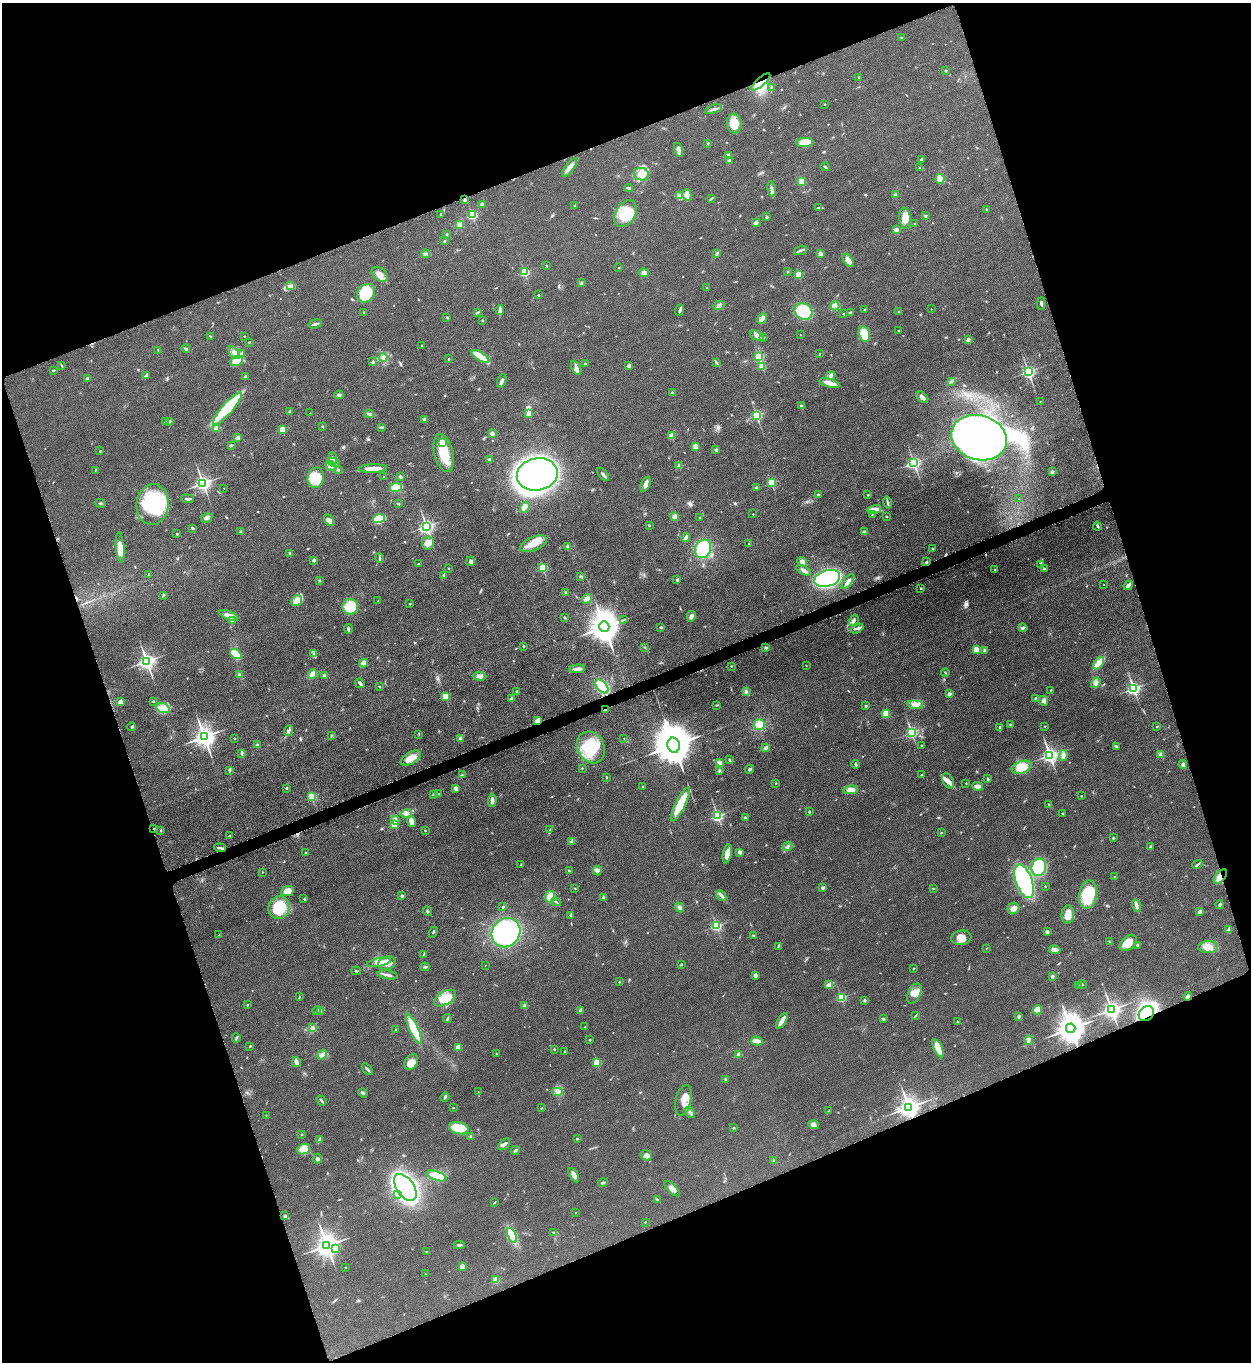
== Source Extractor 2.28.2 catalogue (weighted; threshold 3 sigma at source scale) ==
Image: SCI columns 166-5159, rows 20-5458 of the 5451 x 5466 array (HDU 1 of 3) = the unmasked area's bounding box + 8 px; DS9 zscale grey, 4 x 4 block average (1 PNG px = mean of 4 x 4 image px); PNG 1253 x 1364 px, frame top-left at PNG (2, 3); each listed source drawn as its Kron ellipse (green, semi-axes under 4 px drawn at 4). Shown black and unused: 40% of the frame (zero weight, under 3 of 6 exposures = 2% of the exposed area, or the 3 px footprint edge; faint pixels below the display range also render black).
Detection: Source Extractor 2.28.2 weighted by HDU 2 'WHT'. Background 0.0872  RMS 0.0097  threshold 0.0396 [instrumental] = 3 sigma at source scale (4.09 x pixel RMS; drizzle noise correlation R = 1.36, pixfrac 0.8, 0.05/0.05 arcsec/px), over >= 5 px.
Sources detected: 699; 4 too faint to see at this stretch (4 x 4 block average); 5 inside a brighter object's white glare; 4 cosmic-ray / hot-pixel residue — neither listed nor drawn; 6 coinciding with a brighter row at this scale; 33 inside a brighter listed object's ellipse — not listed separately; of the other 647, all 500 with FLUX_AUTO >= 2.45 (the completeness limit of this list) listed and drawn (147 fainter detections not listed), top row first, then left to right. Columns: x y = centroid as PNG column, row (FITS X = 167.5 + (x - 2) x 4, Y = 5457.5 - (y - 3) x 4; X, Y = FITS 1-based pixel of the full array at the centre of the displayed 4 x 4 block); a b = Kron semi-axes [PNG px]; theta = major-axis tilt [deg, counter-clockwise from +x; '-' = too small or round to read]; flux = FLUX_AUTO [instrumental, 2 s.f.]
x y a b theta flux
901 37 3 2 - 5.1
946 71 2 2 - 19
859 77 3 2 - 4.3
761 82 12 4 42 60
772 87 2 2 - 3.3
825 104 2 2 - 7.4
713 109 9 2 19 14
734 123 10 7 -86 92
708 143 2 2 - 4.5
805 143 8 4 1 75
679 150 7 4 -77 20
728 156 2 2 - 99
921 159 3 2 - 6.9
729 160 3 3 - 6.6
570 167 11 4 54 33
825 167 4 2 - 6
920 168 2 2 - 22
642 174 7 6 - 77
940 179 5 4 - 140
801 181 2 2 - 290
629 188 4 2 - 8.4
771 189 8 3 -80 20
896 194 3 2 - 8.8
687 195 6 4 -78 28
680 196 3 3 - 12
711 198 3 2 - 4.2
465 200 2 2 - 9.9
482 204 3 3 - 13
575 206 2 2 - 3.9
819 207 3 2 - 4.6
986 209 3 2 - 2.9
441 214 2 2 - 4.4
625 214 14 10 58 130
472 215 2 2 - 500
925 216 4 2 - 5.6
767 217 3 2 - 5.1
905 218 10 6 -82 59
756 223 4 3 - 22
915 224 2 2 - 12
459 225 3 3 - 22
896 230 2 2 - 110
447 234 2 2 - 3.8
444 241 2 2 - 5.4
800 250 7 2 17 11
717 253 4 2 - 7.3
426 254 4 3 - 11
820 254 3 3 - 16
848 260 8 4 -55 41
547 266 2 2 - 6.3
619 267 2 2 - 2.6
524 272 2 2 - 490
788 272 2 2 - 3.6
644 273 5 4 - 19
380 274 9 6 -38 38
799 274 2 2 - 190
581 283 3 2 - 7.5
290 285 4 2 - 8.3
707 288 2 2 - 3.8
366 293 10 8 49 150
538 295 2 2 - 4.5
1041 304 6 2 89 9.4
719 306 6 3 25 16
835 306 4 4 - 55
931 309 2 2 - 2.6
500 310 5 4 - 14
680 310 6 2 70 14
865 310 2 2 - 18
804 311 9 8 - 230
364 312 2 2 - 3.5
477 312 3 2 - 5.2
899 312 2 2 - 5.6
850 313 2 2 - 31
843 314 2 2 - 11
447 317 3 2 - 5
762 318 5 4 - 19
482 320 2 2 - 14
315 324 7 2 18 12
898 331 2 2 - 3.2
864 334 8 5 -75 120
800 335 2 2 - 3.5
210 336 2 2 - 2.5
244 336 2 2 - 6.3
757 336 7 3 -26 19
764 338 3 2 - 4
968 339 2 2 - 63
249 342 3 2 - 3.3
422 346 2 2 - 14
186 349 4 2 - 8
158 350 3 2 - 5.9
234 353 7 4 -53 27
242 354 2 2 - 42
819 354 3 2 - 3.2
480 356 10 4 -33 110
759 356 2 2 - 440
383 357 4 3 - 14
448 359 2 2 - 3.1
236 361 6 5 - 60
372 362 3 2 - 6.3
585 363 2 2 - 3.7
716 363 3 2 - 6
62 365 3 2 - 3.2
629 366 2 2 - 50
762 366 2 2 - 170
576 368 8 4 -63 24
53 370 3 2 - 4.1
1028 371 2 2 - 1300
146 375 3 3 - 7
245 376 3 2 - 7.7
831 376 4 3 - 13
88 379 3 2 - 17
502 381 7 3 73 16
951 381 3 2 - 6.1
829 383 10 3 -16 67
672 393 2 2 - 51
339 395 4 3 - 12
922 397 7 4 -38 21
1040 401 2 2 - 2.7
802 406 4 2 - 5.1
227 409 21 5 49 230
290 411 2 2 - 21
310 413 2 2 - 3.4
369 414 4 2 - 8.8
529 414 2 2 - 130
756 415 2 2 - 740
424 419 2 2 - 33
169 421 3 3 - 12
165 422 2 2 - 6.4
322 426 2 2 - 4.4
381 427 4 2 - 6.8
217 428 2 2 - 190
282 429 2 2 - 240
492 433 2 2 - 71
671 436 2 2 - 160
238 438 2 2 - 78
979 438 28 22 -17 3900
442 442 2 2 - 200
231 446 2 2 - 3.7
695 446 2 2 - 140
716 450 2 2 - 40
100 451 2 2 - 12
444 453 19 9 -76 140
333 458 6 3 -80 20
489 459 3 2 - 5.2
334 462 6 3 -27 21
914 463 3 2 - 1100
331 466 6 4 -36 26
679 466 2 2 - 86
373 469 14 3 2 68
95 470 2 2 - 3.6
338 470 3 2 - 5.5
1052 472 2 2 - 45
537 474 20 16 12 2000
603 474 8 2 -52 14
384 476 2 2 - 3.3
400 477 4 2 - 5.5
316 478 10 8 77 160
203 483 2 2 - 2000
771 483 2 2 - 380
645 484 8 4 68 25
396 487 6 3 9 150
224 488 2 2 - 3.1
756 488 2 2 - 43
818 494 2 2 - 19
868 495 2 2 - 3.2
187 499 6 2 -6 12
1019 499 2 2 - 2.9
888 502 6 2 -77 8.4
100 503 5 2 - 4.5
152 504 20 16 82 390
398 504 3 2 - 10
525 507 5 4 - 51
874 509 7 4 16 23
753 514 2 2 - 3.7
872 515 2 2 - 3.5
675 516 2 2 - 130
886 516 2 2 - 4.1
207 518 6 4 30 15
700 518 2 2 - 7.7
379 519 6 4 16 76
329 520 6 4 -63 21
649 525 3 2 - 4.4
426 526 2 2 - 1900
1097 526 4 2 - 8.8
193 528 4 2 - 6.6
241 532 3 3 - 5.2
864 532 4 3 - 17
177 534 2 2 - 8.4
686 538 4 2 - 19
428 543 6 6 - 31
534 544 14 7 23 67
749 544 3 2 - 2.8
568 546 2 2 - 49
120 547 15 4 -85 61
703 549 9 8 - 210
932 549 2 2 - 3.7
290 554 3 2 - 3.8
379 558 5 2 - 7.5
314 560 2 2 - 45
471 561 5 4 - 14
802 562 5 4 - 22
926 562 3 2 - 5.7
419 564 4 2 - 6.6
1041 564 2 2 - 3.1
448 568 2 2 - 2.6
543 568 2 2 - 350
1044 569 3 2 - 7
804 570 8 3 -29 18
995 570 2 2 - 4.1
149 574 2 2 - 11
444 575 3 3 - 7.5
581 576 3 2 - 3.8
827 578 13 8 17 800
677 580 2 2 - 4.3
319 581 2 2 - 5.6
848 581 9 4 53 21
1104 584 2 2 - 2.5
1128 585 5 3 - 16
921 588 2 2 - 14
565 592 3 2 - 4.8
163 595 4 2 - 4.5
587 599 5 4 - 27
297 600 6 5 - 38
378 601 2 2 - 3.5
410 604 2 2 - 3.7
350 607 8 7 - 120
229 615 10 4 -21 34
691 616 5 3 - 20
565 617 3 2 - 5.2
233 620 3 3 - 14
623 620 3 2 - 3.8
854 620 6 3 57 14
604 627 5 5 - 11000
661 627 2 2 - 23
1023 628 4 3 - 8.4
348 629 5 2 - 11
857 629 6 3 29 14
524 646 2 2 - 6
645 647 2 2 - 2.9
766 648 3 2 - 5.3
976 650 2 2 - 160
985 650 4 3 - 9.1
236 654 6 3 -35 170
314 654 4 2 - 5.1
147 661 3 3 - 2500
364 663 4 3 - 36
1099 663 7 4 51 45
731 666 2 2 - 3.2
806 666 2 2 - 4.2
577 669 8 3 5 31
945 673 4 2 - 3.9
312 674 5 3 - 45
239 675 3 3 - 10
324 675 3 3 - 9.9
480 676 6 3 -4 18
360 683 5 2 - 13
1096 683 5 4 - 17
379 686 3 2 - 4.4
602 686 8 4 -47 240
1133 689 3 2 - 1300
1051 690 3 2 - 2.9
746 691 4 3 - 8.4
517 692 3 3 - 7.4
949 694 2 2 - 55
445 696 2 2 - 250
1035 698 4 2 - 5.2
511 699 3 3 - 18
153 701 2 2 - 7.3
1044 701 5 3 - 19
121 702 2 2 - 110
716 705 4 2 - 4.5
915 705 7 4 -7 25
866 706 3 2 - 4.8
163 708 7 4 -18 49
605 709 2 2 - 78
886 714 4 3 - 60
537 720 4 3 - 27
759 725 5 5 - 57
1011 725 3 2 - 3.3
1045 726 2 2 - 2.6
1157 726 2 2 - 3.5
132 727 4 2 - 6.8
1000 727 3 2 - 6.9
288 731 5 2 - 11
911 732 2 2 - 960
419 734 2 2 - 2.5
332 735 3 2 - 4.3
204 737 3 3 - 4000
234 738 2 2 - 3.6
460 738 2 2 - 52
624 738 2 2 - 2.7
258 744 3 2 - 3.7
674 745 7 6 - 22000
921 746 2 2 - 3.9
1116 746 3 2 - 10
591 747 16 13 -62 250
766 748 4 2 - 18
242 753 2 2 - 3.4
1160 754 4 2 - 6.5
1050 755 3 2 - 2100
1063 756 5 3 - 28
411 758 11 6 30 58
729 760 4 2 - 6.9
720 763 3 3 - 26
856 764 4 2 - 6
1183 765 4 3 - 9.8
1022 767 10 6 20 96
582 768 2 2 - 4.8
749 769 5 3 - 8
229 770 3 2 - 10
719 771 3 2 - 5.6
462 775 3 2 - 5
921 775 3 2 - 3.8
606 777 3 2 - 3.6
988 779 3 2 - 5.7
948 781 8 5 -62 29
776 783 2 2 - 5.8
966 783 2 2 - 3.1
643 786 2 2 - 6
978 786 5 4 - 27
287 788 2 2 - 21
456 788 3 3 - 25
851 790 7 4 8 43
438 794 2 2 - 5.1
434 795 2 2 - 3.6
312 796 2 2 - 490
1081 796 2 2 - 7.2
492 800 7 3 87 21
680 804 18 5 64 160
1049 804 3 2 - 4.4
809 812 2 2 - 20
407 813 5 2 - 13
1062 813 2 2 - 5.9
717 816 2 2 - 900
745 818 3 2 - 9
395 820 4 3 - 29
411 821 5 3 - 30
394 825 2 2 - 260
154 829 2 2 - 7.1
161 830 3 2 - 4.6
550 830 4 3 - 8.8
425 831 3 2 - 3.3
941 833 3 2 - 3.2
230 835 3 2 - 4.4
1113 838 2 2 - 17
572 842 4 3 - 8.9
787 847 5 2 - 11
1150 847 3 2 - 5
220 848 6 2 -8 11
740 852 2 2 - 85
306 853 2 2 - 2.9
727 854 10 4 78 47
521 864 3 2 - 3.2
1197 864 5 2 - 7.6
1039 867 9 7 76 290
569 871 3 2 - 4.8
597 871 5 4 - 17
262 872 2 2 - 2.6
1115 876 3 3 - 5.6
1220 877 8 4 49 42
1024 881 17 8 -70 680
1045 886 2 2 - 9.7
823 888 2 2 - 51
575 889 2 2 - 2.9
933 889 2 2 - 2.5
287 891 6 5 - 54
1088 895 14 8 81 190
402 896 2 2 - 11
721 896 6 2 -47 11
550 897 5 5 - 54
603 897 3 2 - 5.3
304 899 3 2 - 4.8
556 902 5 2 - 5.5
1220 905 4 2 - 9.4
1136 906 6 3 -74 18
279 907 11 10 - 190
503 907 3 2 - 4.6
679 908 5 3 - 17
1013 909 6 5 - 28
427 911 5 2 - 5.5
1200 911 4 3 - 14
1068 914 9 6 85 52
571 915 3 2 - 7
716 926 2 2 - 680
1229 929 3 2 - 17
433 932 5 2 - 6.2
1047 932 4 3 - 14
506 933 15 13 51 1100
219 935 2 2 - 9
753 935 2 2 - 12
961 938 10 7 9 44
1109 941 2 2 - 2.6
1128 943 10 6 40 79
1138 945 4 3 - 9.3
778 946 4 2 - 5
1208 947 10 6 1 55
986 948 2 2 - 2.9
1055 950 6 3 -9 31
423 954 4 2 - 4.6
379 962 12 4 12 39
387 963 9 6 19 40
681 964 3 2 - 4.6
485 965 2 2 - 2.5
425 967 4 2 - 7.4
913 968 3 2 - 3
356 971 4 2 - 6.6
388 975 10 2 -9 18
755 975 2 2 - 68
1052 976 3 2 - 7.8
619 982 2 2 - 6.4
829 984 3 2 - 6.8
1082 984 5 2 - 4.3
1079 986 2 2 - 2.9
914 993 11 6 65 41
300 996 3 2 - 2.7
1188 996 4 3 - 11
445 998 12 6 31 110
841 998 2 2 - 460
865 1000 2 2 - 30
247 1005 2 2 - 9.3
525 1006 2 2 - 90
1111 1009 3 3 - 3000
580 1010 3 3 - 9.1
1037 1010 5 4 - 52
317 1011 4 2 - 6.4
320 1011 3 2 - 3.3
1146 1014 8 6 39 760
915 1015 3 2 - 3.9
1019 1017 3 2 - 4.1
447 1018 4 2 - 6.9
883 1019 2 2 - 7.8
782 1021 9 2 59 54
958 1022 2 2 - 2.9
585 1027 3 2 - 2.8
313 1028 3 3 - 7.6
1071 1028 5 4 - 8700
414 1029 16 4 -65 160
395 1030 3 2 - 3.5
236 1038 4 2 - 7.3
590 1040 2 2 - 4.8
1028 1040 5 3 - 11
757 1041 6 2 -14 41
250 1046 2 2 - 18
458 1047 2 2 - 100
938 1048 10 4 -63 74
554 1049 2 2 - 15
565 1051 2 2 - 3.2
496 1053 2 2 - 2.7
322 1055 5 4 - 18
739 1055 2 2 - 110
296 1062 5 2 - 36
411 1062 8 6 55 71
597 1063 2 2 - 240
367 1069 7 2 -48 11
725 1079 2 2 - 5.2
478 1092 2 2 - 3.2
558 1092 6 4 0 20
363 1093 5 3 - 8.6
445 1097 5 2 - 8.3
683 1100 15 7 76 63
322 1101 5 2 - 8.5
909 1107 3 3 - 4100
453 1108 2 2 - 3.6
541 1108 3 2 - 2.5
828 1111 3 2 - 3.4
690 1113 6 3 -55 11
266 1115 2 2 - 2.7
813 1125 5 4 - 20
459 1128 10 6 -11 110
733 1128 2 2 - 2.6
302 1134 2 2 - 3.9
471 1136 2 2 - 14
577 1139 2 2 - 5.9
319 1140 3 2 - 4.5
504 1144 7 3 46 17
304 1149 6 5 - 85
515 1150 4 3 - 9.4
646 1155 6 5 - 20
318 1158 5 3 - 13
773 1160 2 2 - 4
574 1175 8 3 -60 33
437 1176 10 4 -19 170
603 1183 4 2 - 8.4
405 1187 15 8 -55 1700
672 1189 10 3 -44 31
397 1195 2 2 - 3.7
657 1199 4 2 - 4.6
494 1202 3 2 - 4
576 1213 2 2 - 2.7
285 1216 2 2 - 23
645 1222 2 2 - 8.8
554 1232 3 2 - 5.8
512 1235 8 4 -67 170
459 1245 5 2 - 11
327 1246 4 4 - 5200
335 1249 2 2 - 91
427 1251 3 2 - 4.4
462 1266 2 2 - 110
345 1268 2 2 - 3.4
426 1274 2 2 - 2.5
495 1280 2 2 - 200
Overlapping masked pixels (flux is a lower limit): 6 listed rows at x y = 761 82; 605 709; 1220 877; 1146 1014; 1071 1028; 909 1107
Diffuse or blended objects may show on this block-average render without a row.